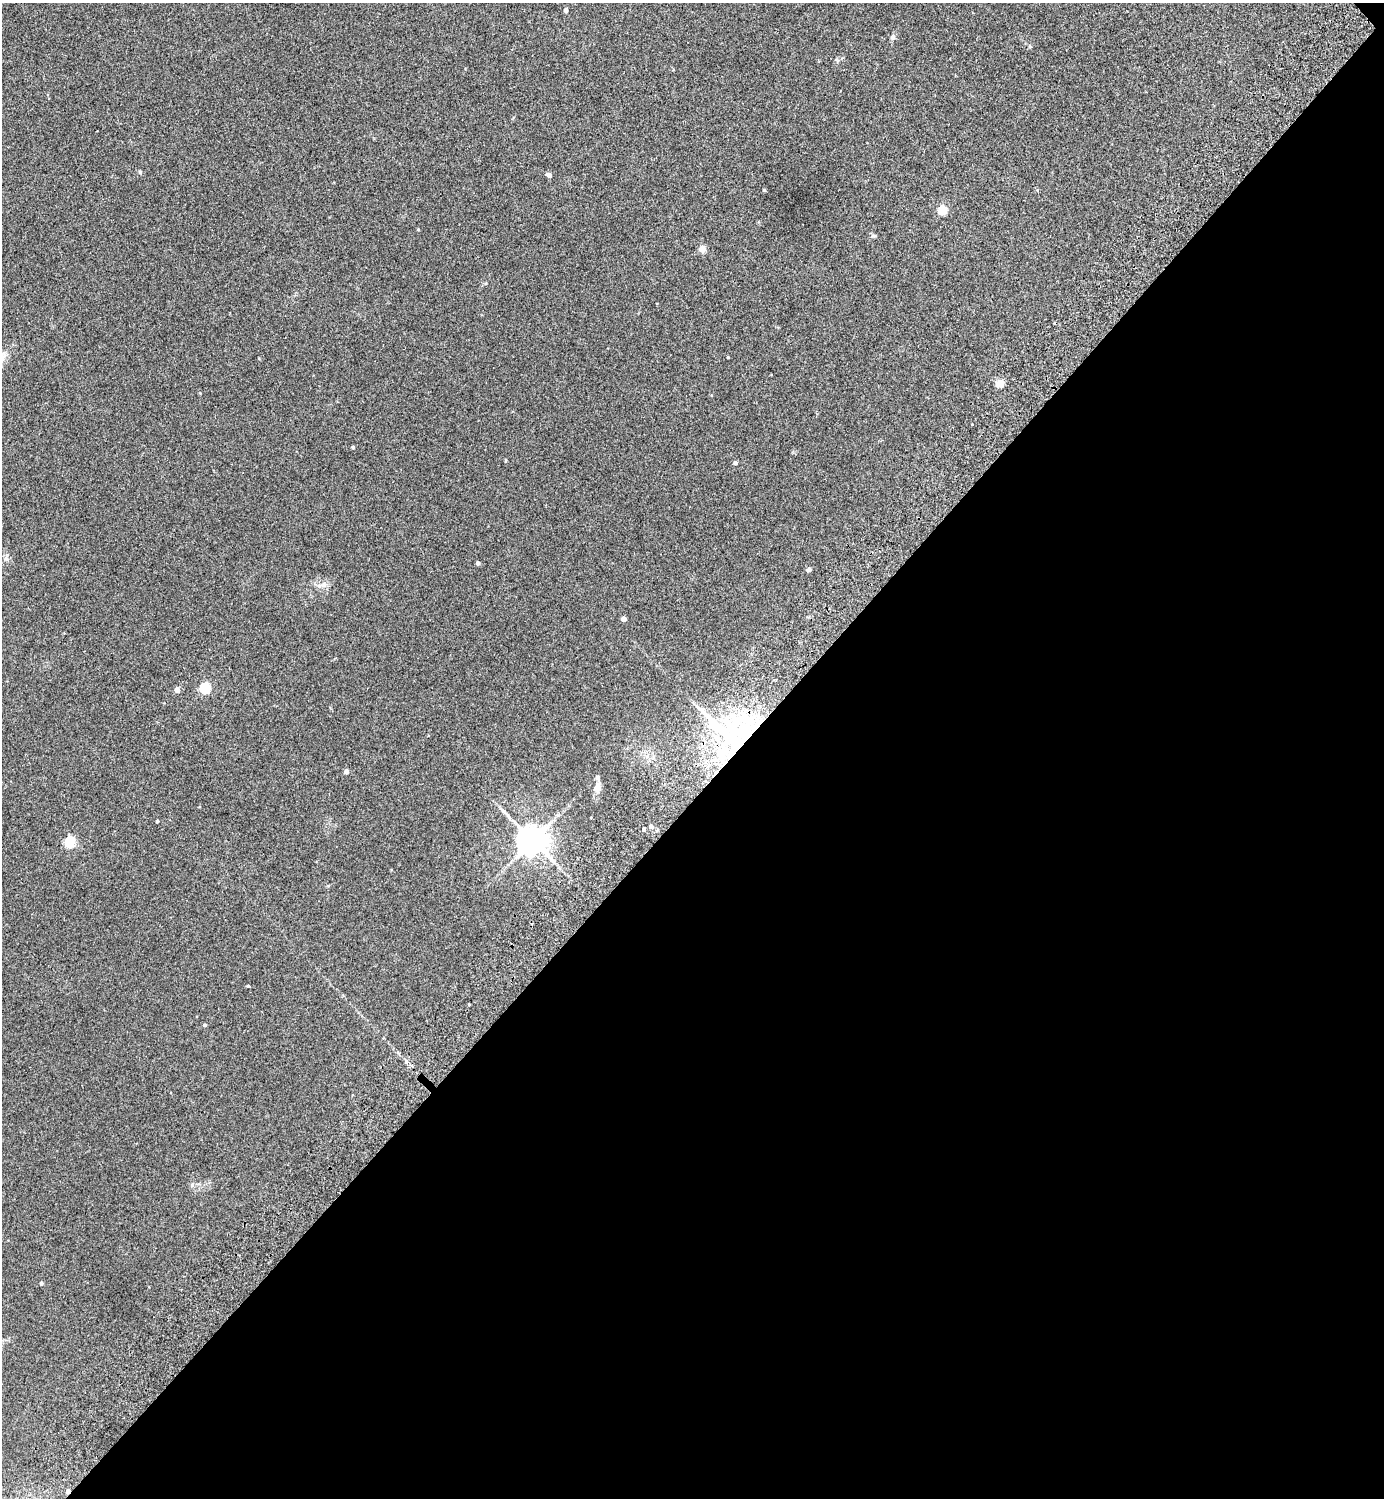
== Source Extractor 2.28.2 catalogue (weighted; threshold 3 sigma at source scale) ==
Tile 12 of 4 x 4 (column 4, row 3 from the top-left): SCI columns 4348-5729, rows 1540-3035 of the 6072 x 6072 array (HDU 1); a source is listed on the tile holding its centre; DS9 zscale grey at full resolution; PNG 1386 x 1500 px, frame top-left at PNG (2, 3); no overlay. Shown black and unused: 47% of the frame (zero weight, under 2 of 3 exposures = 3% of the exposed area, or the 3 px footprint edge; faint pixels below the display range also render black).
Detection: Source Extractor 2.28.2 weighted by HDU 2 'WHT'; one run over the whole footprint, this tile lists its part. Background 0.0481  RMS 0.0088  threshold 0.0397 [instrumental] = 3 sigma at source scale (4.5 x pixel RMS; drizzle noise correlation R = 1.50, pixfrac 1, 0.05/0.05 arcsec/px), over >= 5 px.
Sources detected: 39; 3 inside a brighter listed object's ellipse — not listed separately; the other 36 listed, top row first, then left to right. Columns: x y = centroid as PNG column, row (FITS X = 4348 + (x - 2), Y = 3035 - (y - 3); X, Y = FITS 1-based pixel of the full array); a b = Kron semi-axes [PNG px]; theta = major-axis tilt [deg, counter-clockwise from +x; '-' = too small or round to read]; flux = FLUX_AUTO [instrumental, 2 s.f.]
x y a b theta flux
566 10 4 4 - 4.3
893 37 8 7 - 2.2
140 172 5 5 - 1.2
549 175 6 5 - 2.5
764 190 3 3 - 0.96
943 210 5 5 - 35
418 229 4 3 - 0.63
874 236 7 4 -5 1.4
702 249 4 4 - 13
728 357 3 2 - 0.75
1000 383 5 4 - 25
972 424 3 2 - 1.4
353 447 3 3 - 1.4
505 460 5 3 - 0.84
735 463 5 4 - 1.8
478 563 4 4 - 2.3
809 570 4 4 - 3.5
623 619 4 4 - 5.6
205 688 5 5 - 73
177 690 4 4 - 7.9
726 735 77 24 -47 120
346 771 4 4 - 4.3
597 788 12 8 80 6.6
503 811 7 4 -32 1.8
157 821 3 3 - 1.1
651 827 5 5 - 2
643 829 4 3 - 6.2
533 840 8 8 - 1500
70 842 5 5 - 64
248 986 6 3 7 0.96
469 1004 3 3 - 1.7
205 1025 4 4 - 1.4
406 1061 6 5 - 1.7
192 1185 6 4 59 1.4
41 1283 4 3 - 2
68 1491 4 3 - 3.3
Overlapping masked pixels (flux is a lower limit): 2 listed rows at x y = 726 735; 68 1491